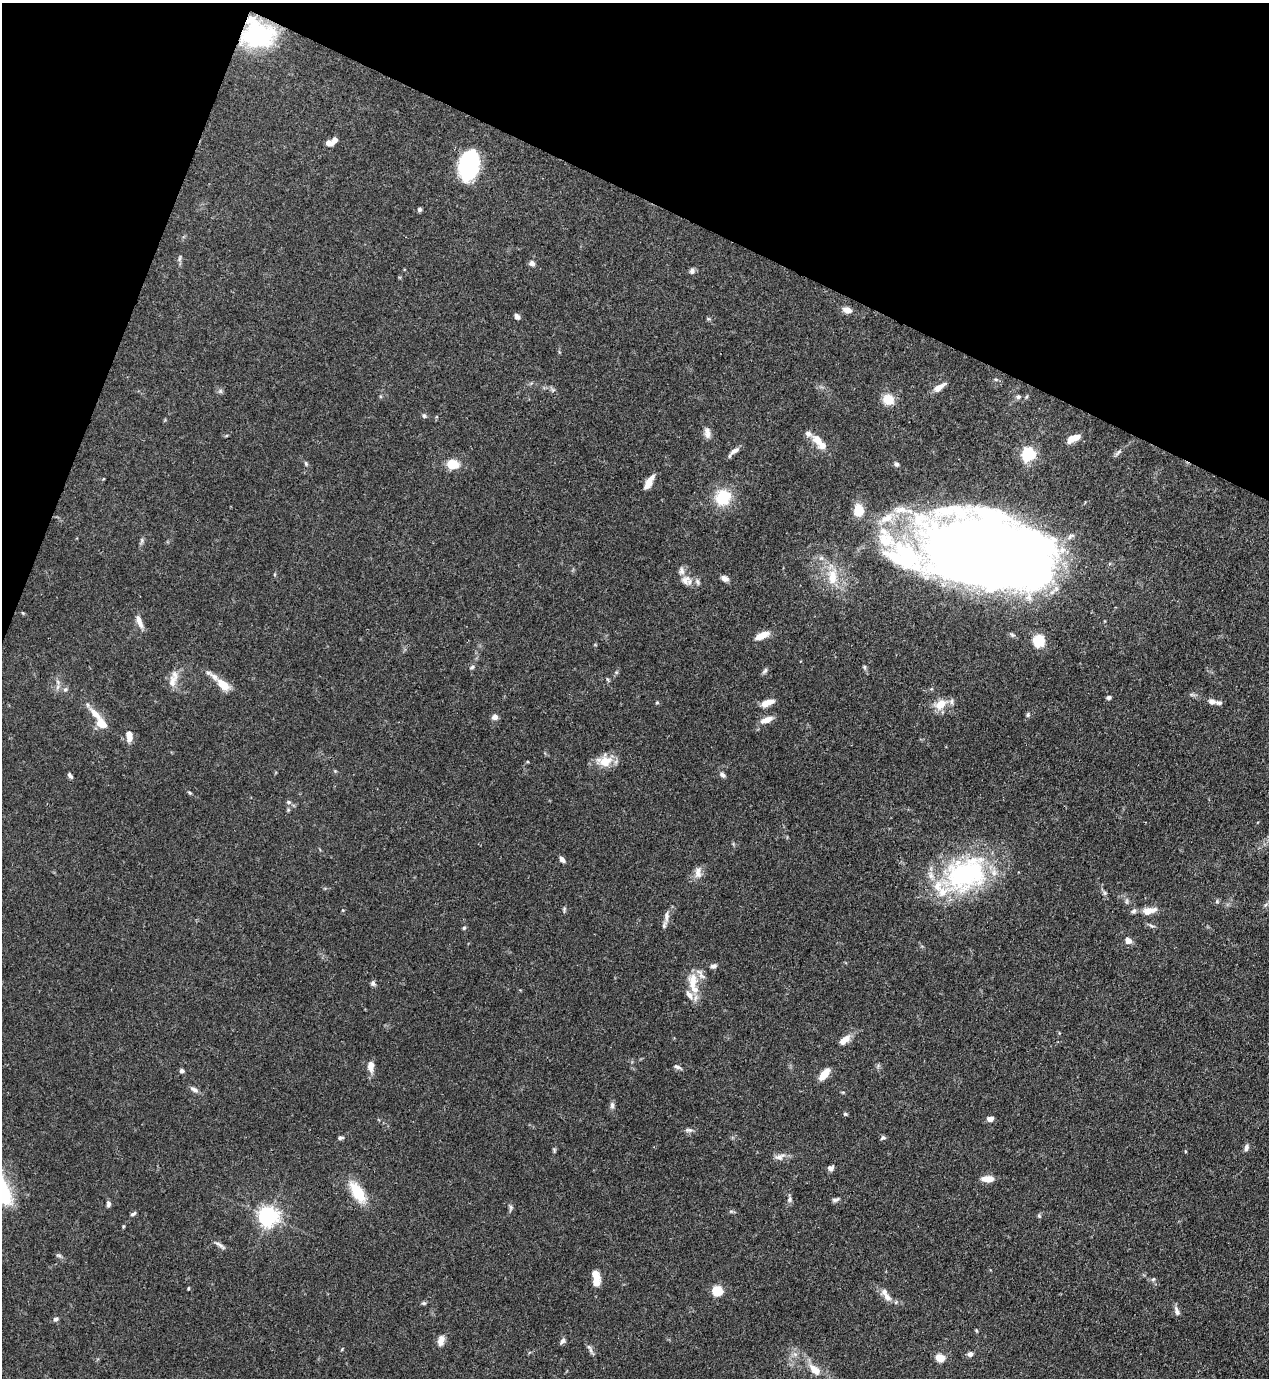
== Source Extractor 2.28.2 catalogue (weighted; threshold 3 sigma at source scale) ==
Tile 2 of 4 x 4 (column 2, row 1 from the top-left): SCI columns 1490-2756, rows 4169-5544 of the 5649 x 5585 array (HDU 1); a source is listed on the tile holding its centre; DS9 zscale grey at full resolution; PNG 1271 x 1380 px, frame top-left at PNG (2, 3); no overlay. Shown black and unused: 19% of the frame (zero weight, under 3 of 4 exposures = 7% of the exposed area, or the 3 px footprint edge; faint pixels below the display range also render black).
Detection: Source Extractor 2.28.2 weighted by HDU 2 'WHT'; one run over the whole footprint, this tile lists its part. Background 0.077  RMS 0.0036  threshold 0.0161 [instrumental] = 3 sigma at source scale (4.5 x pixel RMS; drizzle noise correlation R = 1.50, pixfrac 1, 0.05/0.05 arcsec/px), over >= 5 px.
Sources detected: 131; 1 inside a brighter object's white glare — not listed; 12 inside a brighter listed object's ellipse — not listed separately; the other 118 listed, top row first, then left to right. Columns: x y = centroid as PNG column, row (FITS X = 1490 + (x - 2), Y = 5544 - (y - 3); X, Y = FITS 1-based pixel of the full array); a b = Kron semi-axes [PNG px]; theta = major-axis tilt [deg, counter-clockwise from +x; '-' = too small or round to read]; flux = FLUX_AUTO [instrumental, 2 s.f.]
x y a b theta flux
258 34 34 28 -11 37
329 143 7 6 - 1.8
469 165 32 17 78 34
419 209 5 5 - 0.78
180 258 11 3 75 0.71
532 263 7 6 - 1.3
692 271 8 7 - 1
847 310 9 6 -21 2.9
517 317 7 5 -48 1.3
939 388 13 6 33 3.4
553 390 7 5 -44 0.72
220 391 6 5 - 0.68
1018 397 7 6 - 0.87
888 399 14 12 -39 5.2
424 416 7 5 -73 0.63
707 433 13 8 -81 2.1
1074 438 13 6 23 5.7
818 440 15 10 -45 4.1
734 451 14 6 30 1.8
1118 452 12 4 45 0.94
1028 454 6 6 - 69
306 463 6 5 - 0.55
453 464 14 10 -8 5.7
896 464 7 5 -47 0.81
649 482 14 6 60 4.4
723 497 17 15 54 13
859 510 11 9 88 7.8
887 518 26 11 30 7.4
142 540 7 4 -89 0.7
990 555 101 53 -13 840
832 577 25 13 -89 8.4
725 578 9 6 -31 1.8
685 581 14 8 -55 2.4
697 582 9 6 -79 1
23 613 5 4 - 0.38
139 621 18 7 -67 2.5
762 635 15 7 27 4.6
1039 641 14 13 - 6.3
472 667 7 4 32 0.65
865 667 6 4 -89 0.56
765 671 9 5 52 0.83
209 673 13 6 -27 1.7
172 681 20 10 76 3.7
58 682 7 4 -71 0.78
223 685 15 9 -38 6.1
65 689 7 5 67 0.77
1109 697 5 5 - 0.79
1212 701 8 6 -14 1.6
657 702 5 4 - 0.39
768 703 15 6 21 4.1
941 704 14 10 47 5.5
95 714 21 7 -44 4.2
1028 715 7 5 71 0.63
495 717 6 6 - 1.7
767 720 15 7 20 3.4
101 724 13 9 -33 4.6
129 736 13 7 -88 3.2
605 761 18 14 -1 6.6
722 775 8 6 -46 1
70 776 8 4 -54 0.83
190 793 5 4 - 0.44
289 802 6 5 - 0.71
562 859 7 5 -51 1.4
698 872 16 9 84 2.6
966 874 58 42 24 58
1105 893 7 4 -71 0.68
1217 901 6 4 48 0.54
564 909 7 4 76 0.58
1149 911 17 8 13 4.1
667 916 17 6 88 2.1
1151 926 8 4 -20 0.77
464 928 5 5 - 0.51
1128 941 7 6 - 2.3
713 966 8 6 17 1.1
693 979 17 14 -78 5.9
373 983 6 6 - 0.89
689 994 14 7 -59 2.5
844 1040 16 7 37 3.2
371 1066 15 8 -88 2.8
677 1067 10 4 -23 1
182 1071 5 5 - 0.96
824 1075 15 7 50 4.4
194 1089 12 6 -30 1.4
612 1105 10 5 -85 1.1
845 1114 5 4 - 0.5
990 1119 7 5 10 1.9
688 1130 11 5 -5 1.1
341 1138 8 4 10 0.71
883 1138 8 6 20 0.65
1246 1148 9 6 72 1.1
554 1150 6 4 -79 0.5
780 1157 15 8 18 2.2
830 1168 7 6 - 1.2
988 1179 14 7 -1 3.4
357 1192 23 11 -58 12
790 1199 9 6 81 1
835 1200 10 5 16 0.93
108 1204 7 5 86 0.96
511 1208 8 5 82 0.85
133 1214 8 4 30 0.66
268 1216 7 6 - 200
1039 1216 5 4 - 0.47
220 1245 17 5 -37 1.4
59 1255 8 4 -9 0.64
595 1274 13 7 -58 3.4
1153 1279 6 5 - 0.64
188 1288 4 3 - 0.34
717 1291 5 5 - 27
887 1297 13 8 -52 2.5
424 1303 6 5 - 0.58
1177 1311 13 6 -71 1.5
56 1319 7 5 8 0.87
441 1341 13 8 74 2.4
562 1341 8 6 57 1
589 1347 12 4 -50 1.1
970 1354 7 6 - 1.2
940 1358 6 5 - 6.6
815 1370 18 9 -43 4.5
Overlapping masked pixels (flux is a lower limit): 2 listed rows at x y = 258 34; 469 165